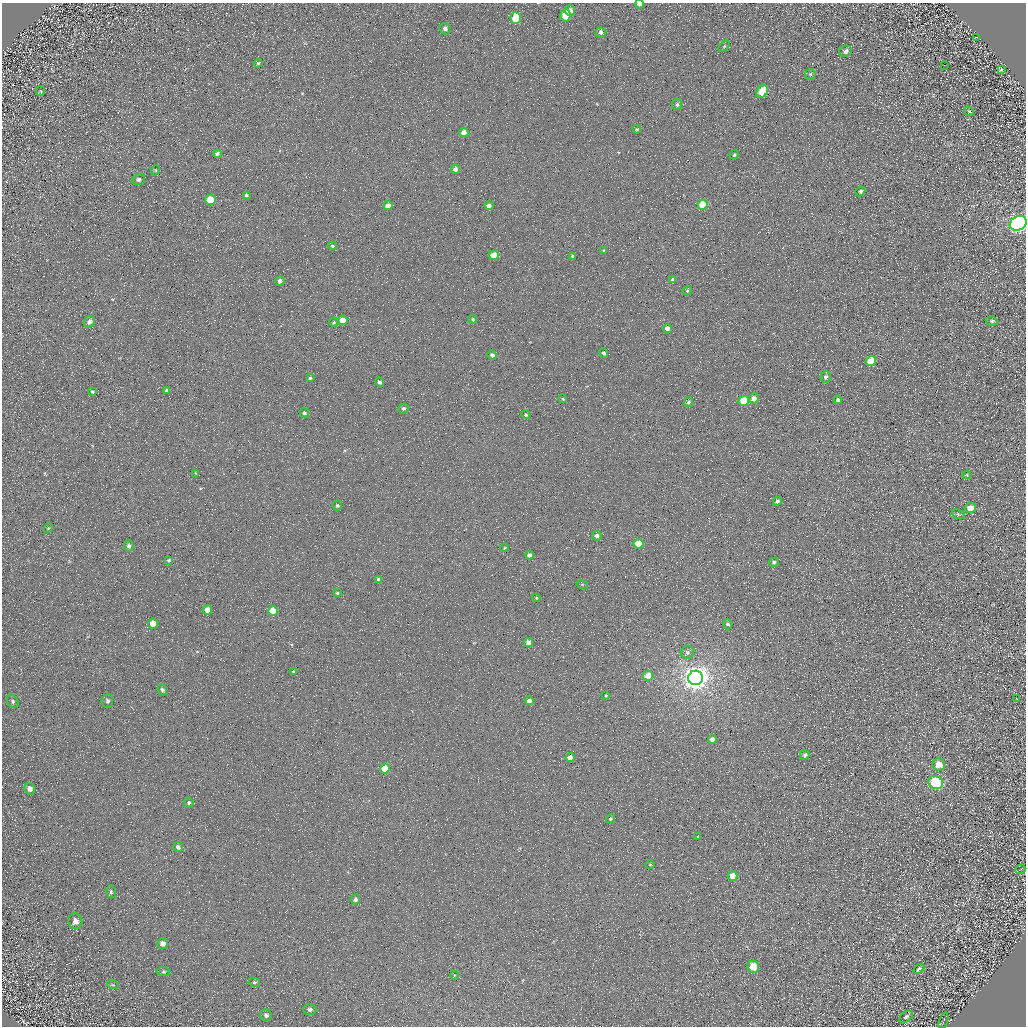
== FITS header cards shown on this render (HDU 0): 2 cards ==
NAXIS1  =                 1024 / Required FITS header
NAXIS2  =                 1024 / Required FITS header

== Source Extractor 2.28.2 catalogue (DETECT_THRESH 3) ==
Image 1024 x 1024 px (HDU 0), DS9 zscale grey, 1 PNG px = 1 image px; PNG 1028 x 1028 px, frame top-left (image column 1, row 1024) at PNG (2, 3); each listed source drawn as its Kron ellipse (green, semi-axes under 4 px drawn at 4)
Background 4.95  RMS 8.7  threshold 26.1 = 3 sigma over >= 5 px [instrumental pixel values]
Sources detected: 121; all 121 listed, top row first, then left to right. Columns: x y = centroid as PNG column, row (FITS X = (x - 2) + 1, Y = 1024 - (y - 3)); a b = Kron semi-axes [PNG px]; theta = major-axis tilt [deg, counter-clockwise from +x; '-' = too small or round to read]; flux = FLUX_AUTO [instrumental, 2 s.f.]
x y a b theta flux
640 4 4 3 - 2600
570 10 5 5 - 3000
566 15 6 5 - 14000
516 18 6 5 - 18000
445 29 6 5 - 1900
601 32 5 5 - 1800
976 37 3 2 - 350
724 46 7 2 45 580
845 51 6 5 - 2000
258 63 4 4 - 830
944 65 2 2 - 450
1001 70 4 3 - 680
810 74 5 5 - 940
41 91 5 3 - 500
762 92 7 5 60 15000
677 105 6 5 - 1200
969 111 5 3 - 530
637 129 4 4 - 600
464 133 5 4 - 4900
217 154 4 4 - 1200
734 155 5 4 - 870
455 169 4 4 - 2600
156 170 5 3 - 460
139 179 6 5 - 1300
860 191 5 4 - 1100
246 195 4 4 - 980
210 200 5 5 - 12000
703 205 5 5 - 16000
388 206 4 4 - 4300
489 206 4 4 - 2600
1018 223 9 7 28 340000
332 246 4 4 - 830
604 251 4 3 - 650
494 255 5 4 - 10000
573 256 4 4 - 1500
672 280 3 3 - 1100
280 281 5 4 - 1700
687 291 5 4 - 710
473 319 4 4 - 760
343 320 5 5 - 7300
992 321 6 4 -8 1100
89 322 6 5 - 2200
334 322 4 4 - 670
667 329 4 4 - 3200
604 353 5 4 - 1100
492 355 5 4 - 1400
871 361 5 5 - 11000
826 377 6 5 - 1700
310 378 4 4 - 920
379 382 5 3 - 1400
167 390 4 3 - 1200
92 392 4 3 - 690
754 398 5 5 - 3300
563 399 4 3 - 520
838 400 4 4 - 2000
744 401 5 5 - 21000
689 402 5 4 - 1400
403 408 5 5 - 1600
304 413 5 4 - 1300
526 415 4 4 - 950
196 473 4 3 - 430
967 475 4 3 - 540
777 501 4 4 - 1700
337 505 5 5 - 910
970 508 6 5 - 7200
958 514 7 4 -19 950
48 528 5 4 - 570
597 536 5 5 - 2100
638 544 5 5 - 17000
129 546 5 4 - 1400
504 548 4 3 - 470
529 555 4 4 - 2600
169 560 4 3 - 870
774 562 5 4 - 1500
379 579 4 4 - 2400
582 584 5 3 - 580
337 593 4 4 - 700
536 598 4 4 - 660
207 610 4 4 - 4600
273 611 5 5 - 14000
153 623 5 5 - 6900
728 624 5 4 - 1500
529 643 4 4 - 5400
687 652 6 6 - 1600
293 672 4 3 - 540
648 676 5 4 - 11000
695 678 7 7 - 800000
162 690 5 4 - 1300
606 696 3 3 - 540
1016 698 2 2 - 300
13 701 7 5 -57 1200
107 701 6 6 - 1500
529 701 4 4 - 3700
712 739 4 4 - 3400
805 755 5 4 - 1600
570 758 4 4 - 4500
939 764 6 6 - 8500
385 768 5 4 - 12000
936 783 7 6 - 70000
30 789 6 5 - 2800
189 803 5 4 - 990
610 819 4 4 - 940
698 837 4 3 - 420
178 847 5 5 - 1700
650 865 4 3 - 550
1020 870 5 3 - 610
733 876 5 4 - 6800
111 892 6 5 - 970
355 899 5 5 - 2000
75 921 8 7 - 3000
162 944 5 5 - 2900
753 967 6 5 - 12000
919 969 6 4 43 1200
163 971 6 4 -6 870
454 975 4 3 - 440
254 982 6 4 -12 880
113 985 6 3 -18 510
310 1009 6 5 - 1400
266 1015 6 5 - 1600
906 1017 8 5 36 1300
943 1021 8 2 72 540
At the frame edge (FLAGS 8, measured only in part): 2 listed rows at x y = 640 4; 1018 223